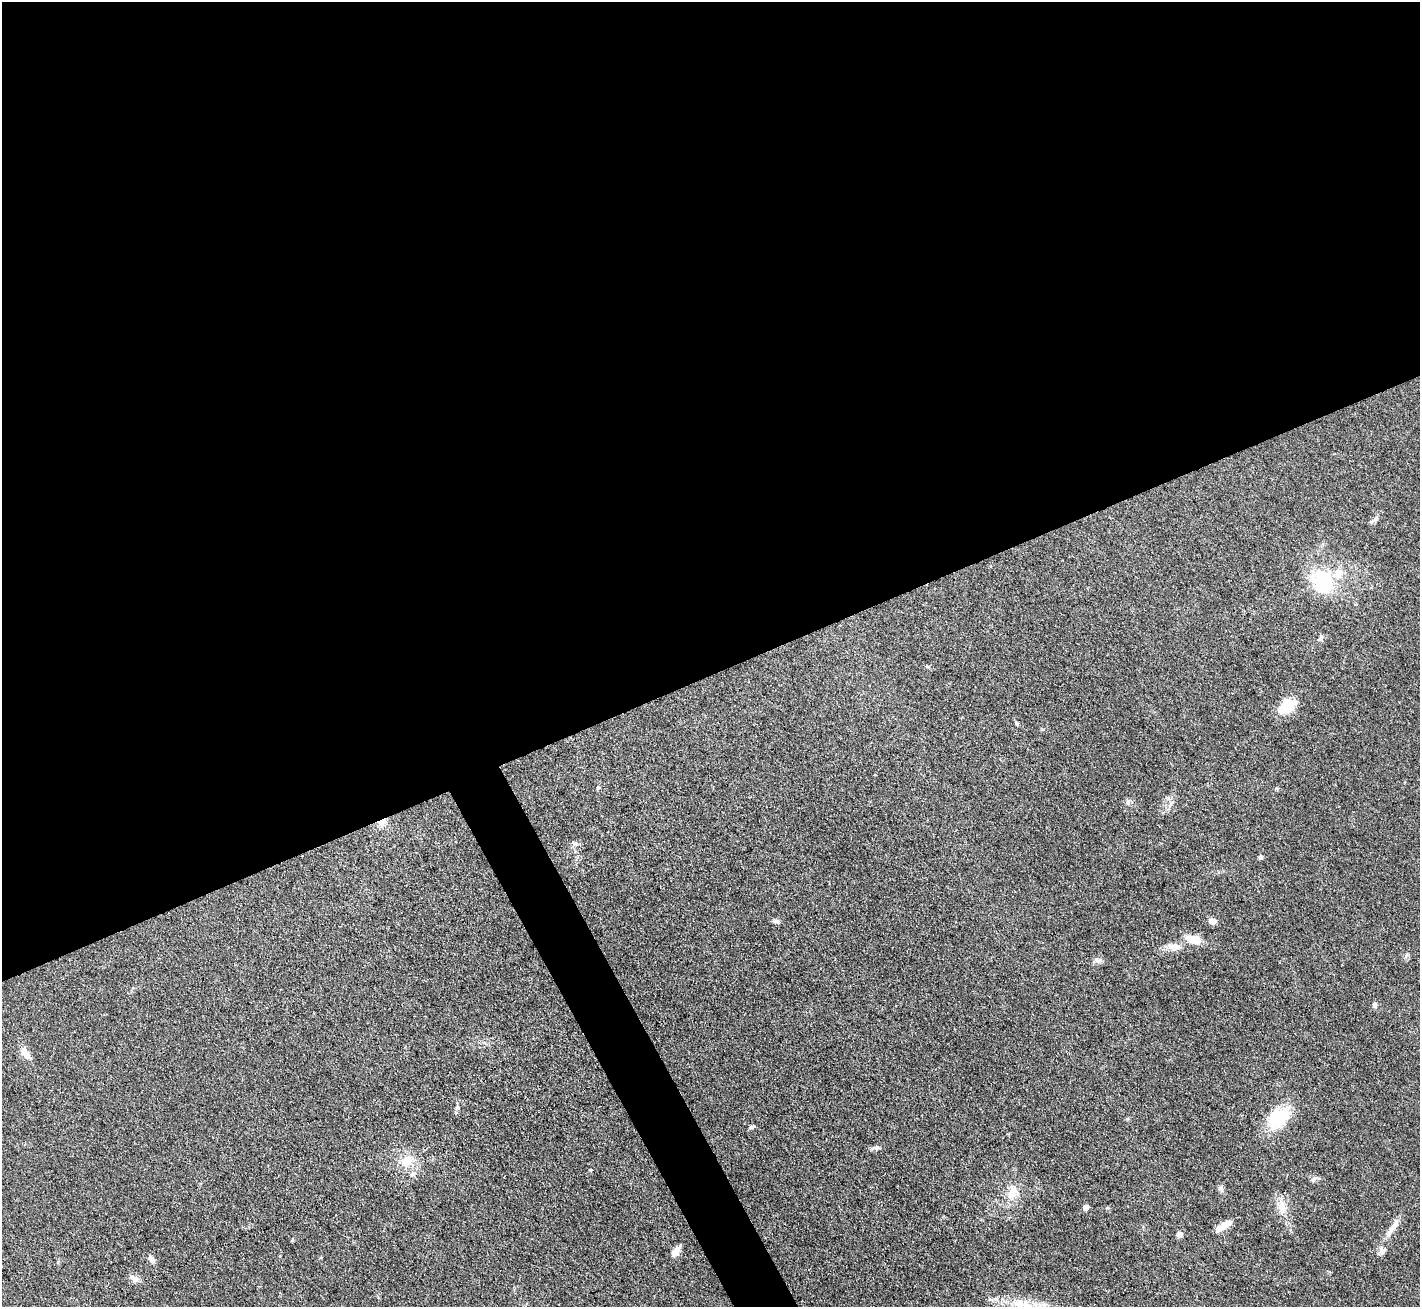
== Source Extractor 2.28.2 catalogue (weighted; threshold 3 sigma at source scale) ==
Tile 2 of 4 x 4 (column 2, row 1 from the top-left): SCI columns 1419-2836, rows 4068-5372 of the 5672 x 5659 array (HDU 1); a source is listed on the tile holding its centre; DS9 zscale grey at full resolution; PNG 1422 x 1309 px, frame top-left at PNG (2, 2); no overlay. Shown black and unused: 54% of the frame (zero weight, under 3 of 4 exposures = <1% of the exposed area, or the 3 px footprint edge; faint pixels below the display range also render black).
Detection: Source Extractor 2.28.2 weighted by HDU 2 'WHT'; one run over the whole footprint, this tile lists its part. Background 0.0921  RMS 0.0064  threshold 0.0286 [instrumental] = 3 sigma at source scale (4.5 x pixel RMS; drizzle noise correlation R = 1.50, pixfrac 1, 0.05/0.05 arcsec/px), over >= 5 px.
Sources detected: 38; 1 inside a brighter listed object's ellipse — not listed separately; the other 37 listed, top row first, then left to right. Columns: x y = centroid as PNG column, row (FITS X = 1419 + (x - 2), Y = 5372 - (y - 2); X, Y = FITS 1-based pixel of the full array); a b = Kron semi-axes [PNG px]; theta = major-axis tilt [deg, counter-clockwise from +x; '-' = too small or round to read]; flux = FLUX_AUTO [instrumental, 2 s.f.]
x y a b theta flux
1374 520 14 3 35 1.4
1339 572 12 11 - 6.9
1323 581 8 7 - 190
1321 638 9 5 89 1.6
1287 706 22 14 41 15
1017 723 6 4 -44 0.9
598 787 5 3 - 0.61
1128 802 8 4 54 1.3
382 822 15 6 21 4.4
575 843 9 4 -21 1.4
1260 857 5 5 - 1.5
776 921 8 5 -2 1.7
1212 921 8 6 -35 3.5
1193 939 18 10 -12 9.2
1173 947 16 9 -4 5.9
1098 960 13 4 -21 1.9
1375 1005 7 6 - 2
25 1053 17 8 -59 5.2
1278 1118 21 14 46 37
752 1127 8 5 30 1.2
876 1148 10 5 0 1.8
406 1161 19 13 50 9.8
590 1170 4 3 - 0.6
413 1174 8 6 15 1.7
1313 1180 6 5 - 1.4
1221 1189 9 6 -83 1.8
1012 1193 19 12 72 9.1
1086 1207 5 4 - 4.6
1282 1207 15 9 -86 6.4
1226 1224 19 9 29 5.2
1393 1228 34 7 58 7.4
1179 1234 5 5 - 3.8
675 1252 13 8 53 3.9
151 1259 9 6 -61 3.1
136 1279 9 6 -15 2.6
1019 1304 21 11 -15 9.7
1044 1305 10 6 -1 3
Overlapping masked pixels (flux is a lower limit): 1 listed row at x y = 382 822
Unlisted compact peaks at least as high as the median listed source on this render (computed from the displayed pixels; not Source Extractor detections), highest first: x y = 1406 956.